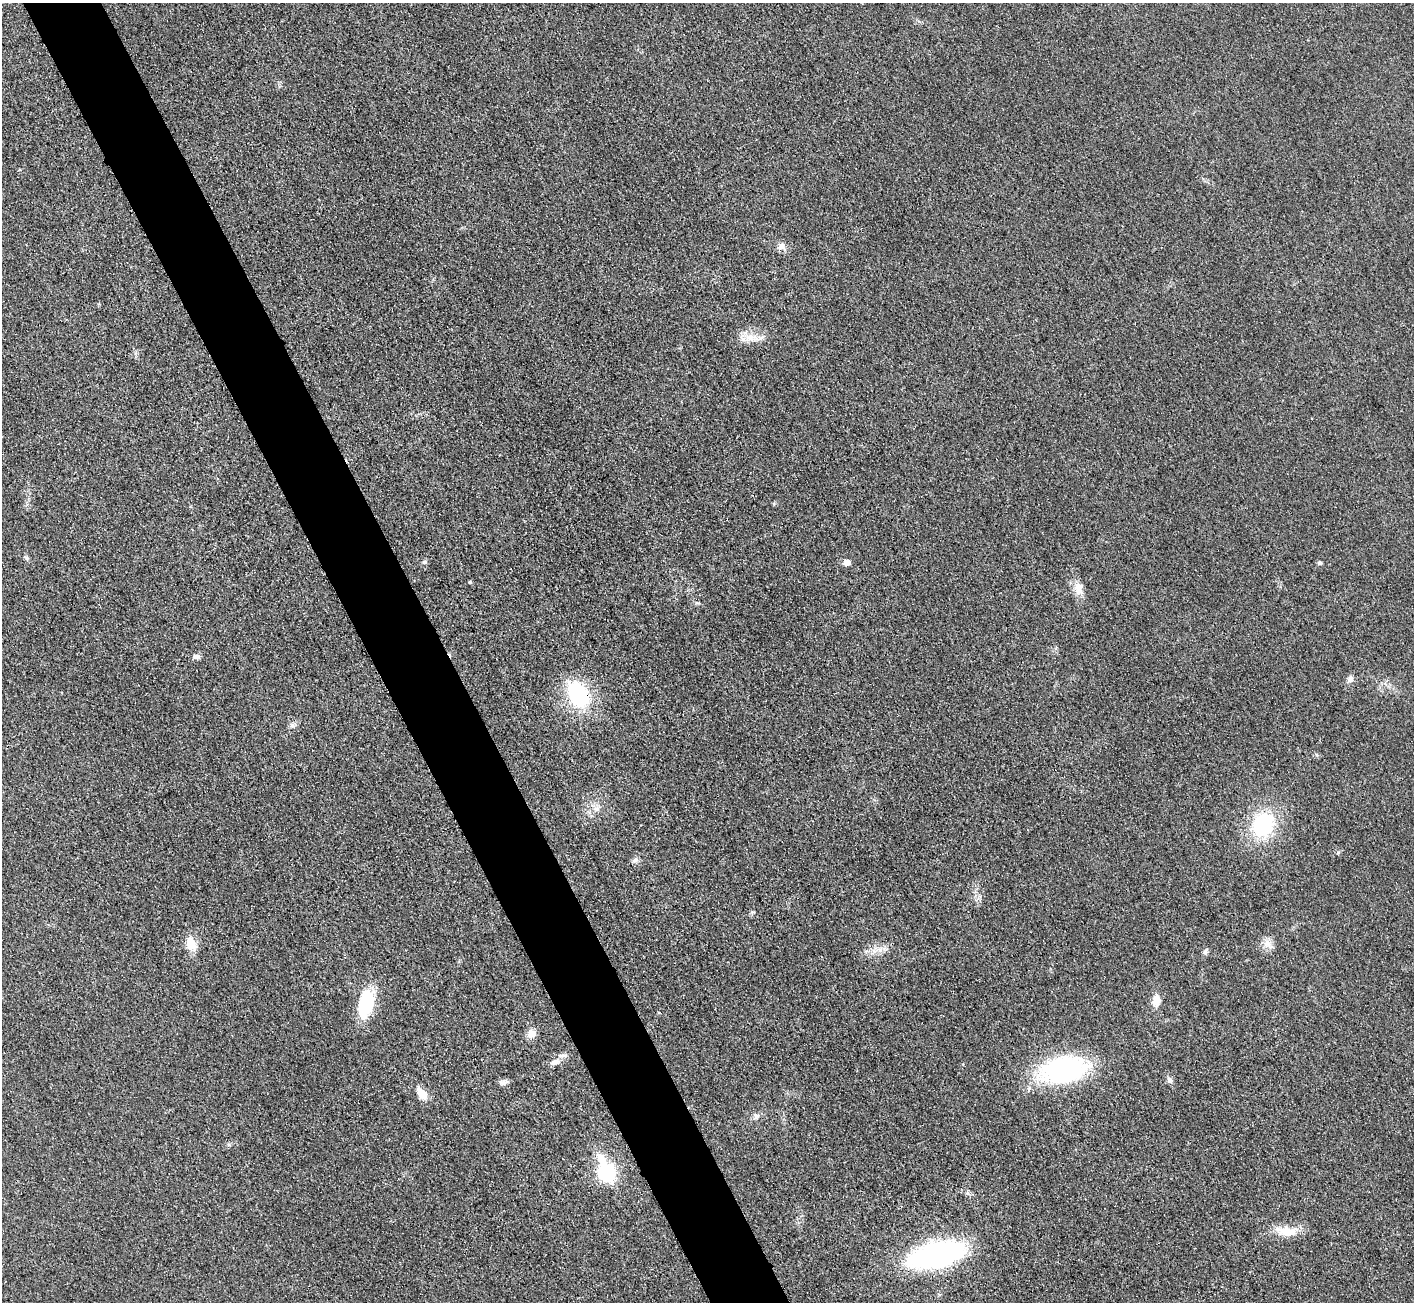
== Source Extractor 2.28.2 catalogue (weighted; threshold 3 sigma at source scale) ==
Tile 11 of 4 x 4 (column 3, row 3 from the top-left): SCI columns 2843-4254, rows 1472-2771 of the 5687 x 5680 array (HDU 1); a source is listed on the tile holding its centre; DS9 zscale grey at full resolution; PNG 1416 x 1304 px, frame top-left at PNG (2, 3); no overlay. Shown black and unused: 6% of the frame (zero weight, under 3 of 4 exposures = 2% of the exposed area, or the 3 px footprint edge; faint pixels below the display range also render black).
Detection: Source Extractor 2.28.2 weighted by HDU 2 'WHT'; one run over the whole footprint, this tile lists its part. Background 0.0265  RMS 0.0059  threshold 0.0267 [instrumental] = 3 sigma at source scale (4.5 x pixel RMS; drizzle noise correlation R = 1.50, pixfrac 1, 0.05/0.05 arcsec/px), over >= 5 px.
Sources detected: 29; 1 inside a brighter listed object's ellipse — not listed separately; the other 28 listed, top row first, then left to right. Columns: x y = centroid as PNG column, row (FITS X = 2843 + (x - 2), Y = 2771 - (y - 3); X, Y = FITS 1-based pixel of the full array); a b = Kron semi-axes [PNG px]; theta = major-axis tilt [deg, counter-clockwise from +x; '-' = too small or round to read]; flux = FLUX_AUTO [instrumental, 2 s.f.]
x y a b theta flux
782 246 11 10 - 3.4
750 337 17 9 -4 6.7
26 557 7 4 -58 1.1
425 562 6 5 - 1.2
847 562 5 5 - 5.9
1319 563 5 4 - 1.4
1079 589 19 12 -78 6.3
196 657 9 6 4 2.4
1350 679 9 8 - 2.4
579 694 29 20 -59 48
292 725 7 7 - 1.7
1263 824 28 23 57 43
635 860 9 6 11 1.8
191 943 15 10 -75 10
1267 943 12 7 -28 3.8
1205 952 8 6 59 1.4
1156 1000 16 9 87 6.2
366 1004 34 16 77 28
531 1034 10 10 - 4.8
555 1062 11 8 13 3.3
1063 1069 49 26 9 89
1169 1080 8 7 - 1.9
503 1082 11 7 13 2.2
422 1094 13 8 -53 8.4
756 1116 10 7 -35 2.2
606 1172 10 7 -68 160
1287 1231 28 12 -9 11
937 1255 36 16 13 190
Overlapping masked pixels (flux is a lower limit): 1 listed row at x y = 579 694
Unlisted compact peaks at least as high as the median listed source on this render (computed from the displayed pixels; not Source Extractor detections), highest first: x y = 1338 852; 469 582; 229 1145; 880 950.